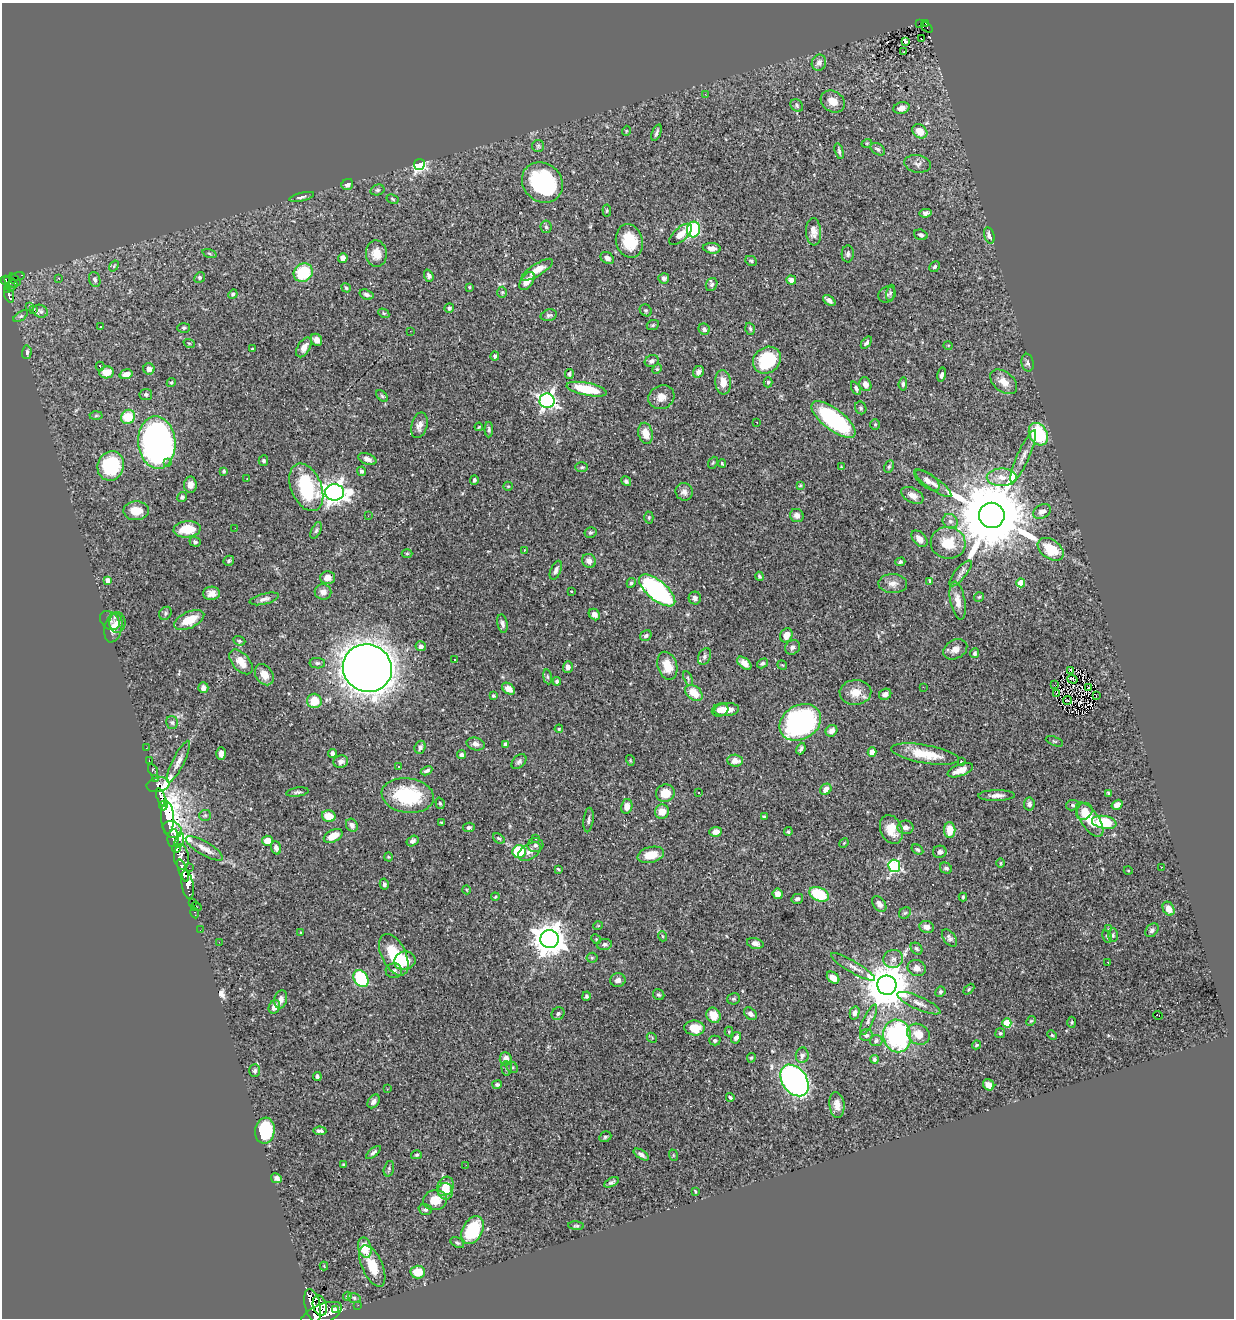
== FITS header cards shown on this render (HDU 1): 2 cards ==
NAXIS1  =                 1232
NAXIS2  =                 1316

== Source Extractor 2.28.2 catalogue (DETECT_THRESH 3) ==
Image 1232 x 1316 px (HDU 1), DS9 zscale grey, 1 PNG px = 1 image px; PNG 1236 x 1320 px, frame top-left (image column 1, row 1316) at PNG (2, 3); each listed source drawn as its Kron ellipse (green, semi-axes under 4 px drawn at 4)
Background 0.89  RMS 0.019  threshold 0.0571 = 3 sigma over >= 5 px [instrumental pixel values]
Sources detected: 439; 2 with non-positive FLUX_AUTO (blend fragments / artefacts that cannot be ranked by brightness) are neither listed nor drawn; the other 437 listed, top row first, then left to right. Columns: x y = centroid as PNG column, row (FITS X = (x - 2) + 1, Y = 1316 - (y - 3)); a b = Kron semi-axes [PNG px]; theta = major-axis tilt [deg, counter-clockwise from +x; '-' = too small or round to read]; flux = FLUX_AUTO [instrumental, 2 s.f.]
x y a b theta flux
926 23 4 2 - 7.6
920 24 3 3 - 8.7
927 27 6 3 -37 8.7
921 39 3 2 - 1.7
905 41 3 2 - 2.1
904 52 3 2 - 0.95
819 63 8 7 - 5.8
705 94 3 2 - 2
833 101 12 10 -31 14
797 105 7 5 -44 2.8
901 108 8 5 16 8.9
626 131 5 3 - 1
920 131 8 6 -36 16
657 133 9 3 69 3.1
867 143 5 3 - 1
538 146 6 6 - 2.3
878 149 8 5 -34 3.3
839 151 8 4 -75 3
419 164 6 5 - 230
917 164 13 8 -10 6.7
542 182 21 19 -41 140
347 184 6 5 - 4.7
377 190 7 5 14 2.5
302 197 13 4 13 4.2
392 199 6 4 -29 1.6
607 211 6 4 -86 1.5
925 213 6 4 10 4
546 227 6 5 - 2.6
693 229 8 6 74 94
814 232 13 7 -86 9.2
681 234 14 6 41 13
921 235 7 5 -19 3.8
989 235 8 5 -73 7.1
629 241 17 13 -74 41
712 248 9 5 -7 7
209 253 7 3 -19 1.7
376 254 13 10 -86 18
848 254 8 6 87 3.5
343 258 5 5 - 8.6
607 258 7 5 -35 6.1
751 261 6 5 - 2
114 266 6 3 54 1.3
935 267 6 5 - 3.2
537 270 18 6 32 18
303 273 10 8 43 68
17 276 7 4 15 28
429 276 6 4 -69 3.4
200 277 5 5 - 2.5
59 278 3 2 - 1.3
664 278 5 5 - 3.4
95 279 8 5 -71 3.5
5 280 5 4 - 130
15 280 7 4 -47 88
791 280 5 4 - 6.8
527 281 10 6 55 10
11 282 7 4 -35 220
712 285 7 5 65 3.2
11 287 4 2 - 27
469 287 3 2 - 1.4
346 288 5 4 - 1.9
7 289 3 3 - 49
502 292 6 5 - 1.9
890 293 8 4 78 2.3
233 294 5 4 - 2
887 294 9 8 - 3.8
9 295 8 4 -69 120
366 295 7 5 -19 3.6
829 300 7 4 -38 4.1
30 306 2 2 - 2200
449 308 5 5 - 2.1
34 310 3 2 - 1.1
646 310 6 5 - 2.2
40 311 7 6 - 3.6
384 313 6 4 -30 1.6
549 315 8 5 14 2.9
21 316 8 4 35 2.3
653 325 6 5 - 1.9
100 327 4 3 - 1.7
184 328 6 5 - 2.1
704 329 6 5 - 3.5
750 329 6 4 -72 2.4
410 331 2 2 - 2.1
316 340 6 5 - 8.2
189 343 5 3 - 1.3
866 343 7 4 50 3.1
948 345 5 3 - 0.99
304 347 11 6 58 9.5
253 349 3 3 - 1.8
27 352 7 4 87 3.5
495 356 4 4 - 3.7
767 360 15 12 38 68
652 361 7 6 - 4.4
1028 363 9 6 -80 3.9
100 366 4 3 - 1.7
149 369 5 5 - 6.2
657 369 5 4 - 1.4
107 372 7 6 - 16
698 372 6 5 - 5.5
126 374 6 4 17 9.2
569 374 5 4 - 2.3
942 375 7 4 77 3.6
171 382 5 4 - 1.8
723 382 12 7 -84 14
768 382 5 4 - 1.8
1004 382 15 10 -39 14
865 384 7 5 -67 7.5
903 384 7 4 84 2.4
856 388 7 4 -62 3
587 389 20 6 -11 49
146 394 6 5 - 2.3
382 396 7 4 -45 1.9
661 397 13 11 26 11
547 401 7 7 - 410
861 408 6 5 - 2.5
96 416 6 4 2 1.8
128 417 7 6 - 34
833 419 26 10 -38 150
757 423 3 2 - 2
875 424 5 5 - 1.5
419 425 13 8 74 8.1
479 427 4 3 - 1.2
489 430 8 4 -90 2.6
646 433 11 7 -76 15
1038 434 12 8 -61 86
157 443 26 18 -85 580
1023 456 28 6 66 10
367 459 9 5 -22 5.9
263 461 5 5 - 2.9
168 463 3 3 - 2
713 463 6 4 68 1.7
722 463 4 3 - 1.4
111 466 15 13 72 97
582 467 6 5 - 2
841 467 3 2 - 0.85
889 467 6 4 63 2
224 471 4 3 - 2.1
361 471 5 4 - 3.1
1002 477 15 8 0 15
247 479 3 2 - 0.74
474 480 5 3 - 2.5
927 480 15 7 -36 8
626 481 5 4 - 3
933 483 22 6 -36 8.2
190 485 8 6 -90 8.1
800 485 4 3 - 1.3
508 486 5 4 - 1.3
306 487 25 15 -67 88
334 492 9 8 - 980
684 492 9 8 - 6
912 495 12 7 -28 9.7
182 497 5 5 - 2.9
136 511 13 9 2 19
1042 511 9 6 26 8.3
992 515 13 12 - 20000
368 516 3 2 - 1.3
797 516 7 6 - 5.4
649 518 6 4 89 2
950 521 8 7 - 5.2
235 528 2 2 - 1.7
187 529 13 8 5 27
316 530 9 4 65 3
590 532 6 5 - 2.2
919 539 10 6 -46 9.9
195 542 6 5 - 2.9
948 543 17 16 - 35
1051 549 14 9 -36 39
524 550 3 2 - 0.76
407 554 5 3 - 1.5
229 561 5 4 - 2.8
589 561 7 6 - 6.6
900 562 5 4 - 2.3
556 570 10 5 67 4.5
960 573 16 5 50 5.9
759 576 4 3 - 1.7
327 578 7 6 - 9.4
108 580 4 4 - 8.7
930 581 3 3 - 1.8
631 583 5 4 - 2.5
1021 583 4 4 - 29
893 584 14 9 -1 9.9
657 590 22 9 -40 290
571 591 3 2 - 0.99
323 592 8 7 - 8
212 593 8 6 2 8.7
979 597 5 5 - 1.8
695 598 6 6 - 3.9
264 599 15 5 14 5.4
958 601 19 7 -79 13
165 613 7 5 53 2.6
594 614 6 5 - 5.7
189 620 16 8 24 26
110 621 11 8 -42 4.7
117 623 10 8 90 6.5
502 624 9 5 -80 4.8
113 628 15 9 78 12
786 635 7 6 - 13
646 636 6 5 - 2.7
239 641 6 4 -20 1.7
421 646 5 5 - 4.4
792 647 8 7 - 4.6
955 649 13 9 29 9.5
975 653 5 4 - 3.5
704 657 9 6 65 3.6
454 659 2 2 - 1.1
241 662 15 8 -48 17
317 663 8 5 -1 2.9
744 663 8 5 -39 7.3
762 663 6 4 33 2.5
782 665 5 3 - 1
667 666 14 9 -73 25
568 667 5 5 - 4.4
367 668 25 23 -27 2700
1071 670 3 2 - 1.1
264 675 11 8 -55 14
547 677 7 4 -81 2.1
688 678 7 3 -68 2
1072 679 5 2 - 0.21
557 681 4 4 - 2.6
1054 685 2 2 - 1.1
923 687 3 2 - 2.2
203 688 5 5 - 6
1088 688 3 2 - 1
508 689 7 5 -38 10
855 692 16 12 2 17
694 693 10 6 -39 21
885 694 6 5 - 5.5
1056 694 3 2 - 0.63
1096 695 4 2 - 1.5
493 696 3 3 - 1.8
1067 700 4 2 - 0.72
314 701 7 7 - 25
720 710 8 6 16 11
727 710 12 6 5 17
172 722 6 5 - 3
800 722 22 17 31 250
559 729 4 3 - 1.1
832 731 6 5 - 8.3
1054 741 9 4 -21 2.1
476 744 9 6 -13 5.3
506 744 4 3 - 4.3
420 747 6 5 - 4.6
146 748 3 2 - 1.7
801 749 6 3 67 2.8
872 752 4 4 - 19
332 753 4 4 - 3.8
221 754 6 4 -88 6.3
925 754 34 9 -10 37
462 755 4 4 - 3
149 760 3 2 - 12
630 760 5 3 - 1.1
341 761 7 6 - 5.2
735 761 8 6 -5 11
178 762 23 5 63 9.3
519 762 9 6 46 3.9
961 762 4 3 - 1.2
399 767 3 3 - 2.9
153 770 6 4 -61 33
960 770 13 5 21 15
426 771 6 3 28 2.9
156 778 3 2 - 71
158 785 11 7 11 160
826 789 6 5 - 8.4
297 792 11 4 7 3.3
699 792 3 3 - 4.1
665 793 9 8 - 19
1108 793 4 3 - 1.9
408 795 26 17 -8 88
997 795 18 5 1 8.5
161 797 10 4 -70 570
440 803 6 4 -72 2
1029 804 7 5 83 4.9
163 805 5 3 - 300
1073 805 7 5 10 2.6
1117 805 6 4 32 8.6
627 806 7 5 78 12
1084 811 9 7 51 11
662 812 7 7 - 14
205 815 6 5 - 2.3
329 816 7 6 - 19
764 817 4 3 - 1.6
167 818 16 6 -88 1500
1090 819 20 9 -56 29
589 820 12 5 83 3.8
1104 822 12 6 -10 57
442 823 4 2 - 1.3
352 825 7 5 -57 5.4
469 827 6 4 9 2.4
905 827 8 7 - 7.2
172 830 10 8 -36 540
891 830 15 10 -67 21
950 830 7 5 -89 19
716 832 6 5 - 8.5
788 832 4 3 - 1.8
333 836 10 6 27 16
173 838 9 5 84 300
499 838 6 4 -37 2.1
536 839 3 2 - 0.77
179 840 8 4 75 110
267 841 5 5 - 17
413 841 6 4 32 3.4
844 843 5 4 - 1.2
535 845 8 7 - 4.2
176 848 4 4 - 260
204 848 21 6 -30 11
276 848 7 5 -71 4.7
917 849 6 4 -33 2.5
519 852 7 6 - 68
529 852 12 7 31 8.2
940 852 7 6 - 3.7
651 855 13 8 14 23
181 857 13 7 -84 380
388 857 4 4 - 1.2
1000 863 5 3 - 1.2
894 866 6 6 - 170
1161 867 2 2 - 0.75
189 868 2 2 - 5.9
946 868 6 5 - 3.5
558 869 4 2 - 1.2
1128 870 4 3 - 0.95
183 871 12 4 -70 520
384 884 5 4 - 3
188 885 15 5 -80 660
467 890 4 3 - 1
778 894 5 5 - 10
819 894 10 6 -22 59
495 897 4 3 - 1.2
963 897 4 3 - 2
797 899 6 5 - 3.6
192 902 3 2 - 15
879 904 9 6 -52 5.5
196 907 5 3 - 45
1169 909 7 5 -62 11
195 913 5 3 - 17
905 913 6 5 - 2.2
598 926 5 3 - 0.97
926 927 7 6 - 8.3
1109 929 3 2 - 3.3
200 930 2 2 - 7.2
1152 930 8 5 48 3.6
301 933 3 2 - 1
1113 935 7 5 -90 2.3
662 936 5 3 - 1.1
1107 937 7 4 -62 1.9
949 938 10 6 -53 3.8
550 939 9 9 - 2400
596 939 5 4 - 1.6
219 942 2 2 - 0.83
755 943 8 5 -15 6
604 944 7 5 9 3.5
917 949 7 5 -45 2.5
394 955 22 12 -64 45
592 958 5 5 - 1.8
893 959 10 9 - 7.2
405 961 11 9 17 31
1108 962 3 2 - 2
853 967 25 5 -30 8.5
917 968 9 8 - 9.1
394 971 8 7 - 4.9
833 978 7 5 -42 16
361 979 9 6 -56 85
618 980 7 7 - 6.5
887 985 10 9 - 5300
969 989 6 4 46 1.7
940 992 5 4 - 2.3
659 995 6 5 - 2.5
586 996 4 4 - 2.5
281 999 9 6 77 6.1
734 999 6 5 - 2.1
919 1003 23 6 -24 8.7
274 1007 7 5 62 7.9
855 1013 7 5 76 5
558 1014 7 6 - 3.2
750 1014 7 5 -43 4.8
714 1015 8 7 - 19
1158 1015 5 3 - 6.8
868 1020 17 5 64 5.1
1031 1021 5 4 - 1.7
1072 1022 6 4 88 1.8
1007 1023 4 4 - 39
694 1028 10 7 -7 25
729 1031 5 4 - 1.4
1000 1033 5 5 - 2.1
918 1034 12 10 -34 18
866 1035 6 6 - 3.8
1052 1035 5 4 - 1.5
897 1036 16 14 -80 180
652 1038 6 4 -46 1.8
736 1038 6 4 59 5.6
715 1040 5 5 - 2.6
876 1040 6 5 - 3.7
977 1045 4 3 - 1.6
802 1055 8 6 83 3.8
751 1058 5 4 - 1.6
506 1059 7 6 - 11
874 1059 4 4 - 2.9
512 1067 6 5 - 2.1
507 1068 7 5 -85 2.3
255 1070 6 5 - 3
317 1077 4 3 - 2.7
795 1080 17 12 -53 390
497 1084 5 4 - 2.9
989 1085 6 5 - 11
387 1089 3 3 - 0.78
730 1097 4 3 - 2.3
374 1101 7 5 55 5
837 1105 13 7 -84 11
265 1131 13 10 82 75
320 1131 6 3 -4 2.9
605 1137 6 5 - 2.2
373 1152 9 4 40 3.3
416 1155 5 4 - 1.9
641 1155 8 4 -33 4.2
673 1155 6 3 -72 1.3
344 1165 3 3 - 2
466 1165 2 2 - 11
389 1169 8 5 75 2.3
276 1178 6 4 -27 3.8
611 1182 8 4 27 3
445 1186 10 7 63 20
445 1191 8 7 - 14
695 1191 3 2 - 1.1
435 1200 12 10 12 18
425 1209 7 5 -18 3.3
576 1226 8 3 -4 1.9
473 1230 15 10 61 71
457 1243 7 4 -28 2.4
365 1248 10 6 -75 26
324 1266 4 4 - 1.1
372 1266 22 10 -66 24
418 1272 7 6 - 25
347 1296 4 3 - 1.6
354 1298 6 5 - 2.4
313 1305 17 8 -76 520
358 1305 2 2 - 3.9
320 1306 10 6 -73 550
335 1309 2 2 - 13000
321 1314 22 9 23 2200
At the frame edge (FLAGS 8, measured only in part): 1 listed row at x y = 321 1314
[2 non-positive-flux detections neither listed nor drawn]